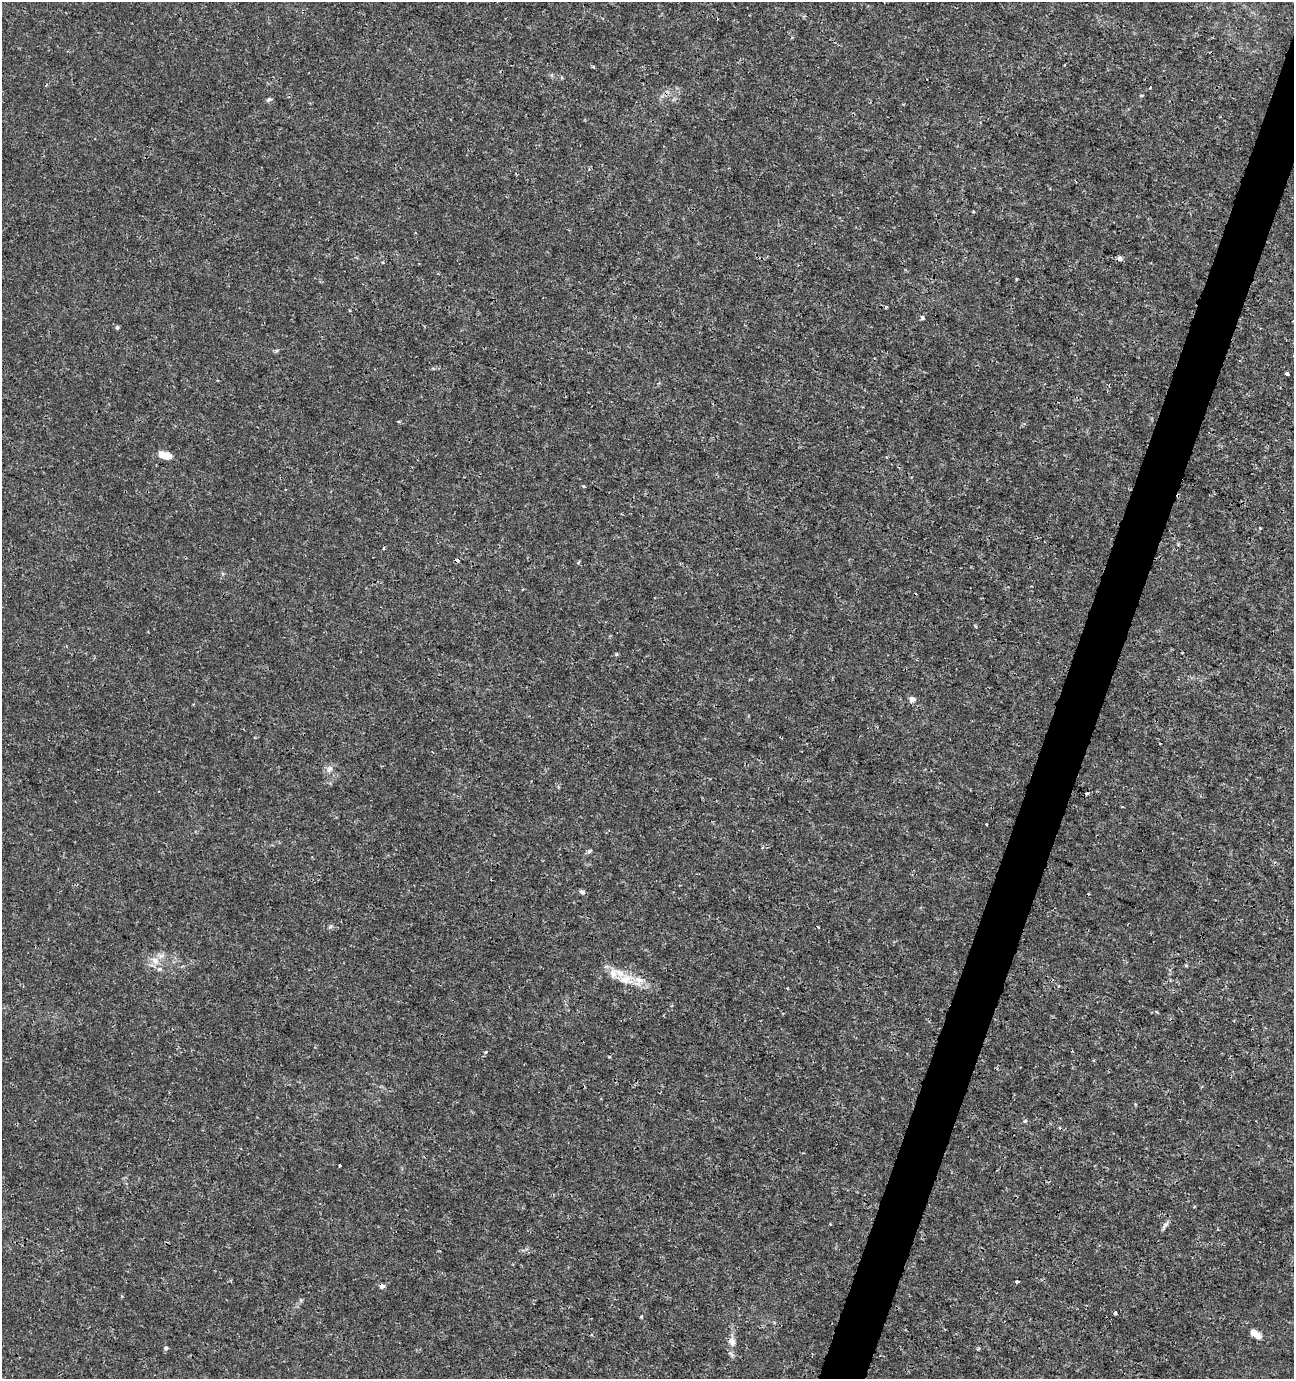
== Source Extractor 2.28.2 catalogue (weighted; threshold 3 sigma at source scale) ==
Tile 10 of 4 x 4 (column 2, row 3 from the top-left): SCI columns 1503-2794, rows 1386-2762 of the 5654 x 5517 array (HDU 1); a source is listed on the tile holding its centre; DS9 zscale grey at full resolution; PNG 1296 x 1381 px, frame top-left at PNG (2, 2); no overlay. Shown black and unused: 3% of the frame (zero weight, under 3 of 4 exposures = <1% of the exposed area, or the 3 px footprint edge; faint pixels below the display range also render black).
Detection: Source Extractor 2.28.2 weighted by HDU 2 'WHT'; one run over the whole footprint, this tile lists its part. Background 0.0017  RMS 0.001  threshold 0.00448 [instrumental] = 3 sigma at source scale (4.5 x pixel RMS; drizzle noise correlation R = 1.50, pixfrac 1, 0.0396/0.0396 arcsec/px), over >= 5 px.
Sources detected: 42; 3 cosmic-ray / hot-pixel residue — not listed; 5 inside a brighter listed object's ellipse — not listed separately; the other 34 listed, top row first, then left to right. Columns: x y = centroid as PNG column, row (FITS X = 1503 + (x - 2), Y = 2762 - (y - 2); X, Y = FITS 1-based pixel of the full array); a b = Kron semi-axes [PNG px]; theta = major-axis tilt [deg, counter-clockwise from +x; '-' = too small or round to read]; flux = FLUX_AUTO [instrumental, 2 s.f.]
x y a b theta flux
593 67 4 3 - 0.12
269 99 7 5 35 0.2
1120 258 6 5 - 0.35
886 307 3 3 - 0.15
922 317 5 4 - 0.35
117 327 5 4 - 0.15
1287 374 4 3 - 0.59
164 455 13 6 -15 1.5
583 486 4 4 - 0.13
384 548 4 3 - 0.11
578 562 5 4 - 0.14
976 626 4 3 - 0.14
616 654 6 4 -17 0.11
912 699 6 6 - 0.53
329 769 9 7 62 0.44
986 824 3 2 - 0.1
589 851 7 4 45 0.17
582 892 8 5 -17 0.26
155 961 11 9 -43 0.79
623 980 28 8 -16 1.5
486 1052 5 4 - 0.14
609 1057 4 3 - 0.11
1025 1121 5 3 - 0.14
339 1165 3 3 - 0.13
830 1224 3 3 - 0.071
1165 1224 11 5 35 0.31
1017 1282 3 3 - 0.17
382 1286 5 4 - 0.55
301 1300 6 4 -72 0.13
1115 1313 3 3 - 0.29
641 1317 3 3 - 0.11
1254 1333 11 6 -41 1.4
732 1342 13 8 -66 0.59
166 1348 5 5 - 0.17
Overlapping masked pixels (flux is a lower limit): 1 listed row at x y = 382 1286